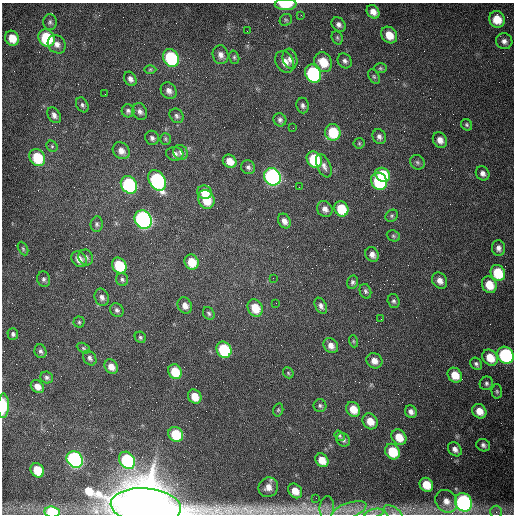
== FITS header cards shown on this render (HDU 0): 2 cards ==
NAXIS1  =                  512 /fastest changing axis
NAXIS2  =                  512 /next to fastest changing axis

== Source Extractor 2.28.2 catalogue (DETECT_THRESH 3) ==
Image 512 x 512 px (HDU 0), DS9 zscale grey, 1 PNG px = 1 image px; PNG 516 x 516 px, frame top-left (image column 1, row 512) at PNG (2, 3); each listed source drawn as its Kron ellipse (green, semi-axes under 4 px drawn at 4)
Background 1540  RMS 24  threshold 72.5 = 3 sigma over >= 5 px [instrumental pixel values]
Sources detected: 146; all 146 listed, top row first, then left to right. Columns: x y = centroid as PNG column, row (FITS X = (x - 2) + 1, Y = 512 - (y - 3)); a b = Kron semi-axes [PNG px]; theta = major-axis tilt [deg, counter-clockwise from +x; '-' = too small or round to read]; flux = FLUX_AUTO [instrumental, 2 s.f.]
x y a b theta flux
286 4 11 5 2 4.0e+04
373 12 7 6 - 1.1e+04
301 15 2 2 - 7.8e+02
497 19 8 7 - 2.5e+04
286 20 6 5 - 2.8e+03
50 22 8 7 - 4.2e+03
339 24 8 6 -47 6.2e+03
247 31 2 2 - 6.2e+02
389 35 9 7 -52 2.4e+04
12 38 8 6 -62 2.6e+04
46 38 9 8 - 1.0e+05
337 38 7 5 -70 2.7e+03
504 41 8 7 - 7.1e+03
57 44 10 8 -45 1.0e+04
221 55 9 8 - 8.8e+03
234 57 7 5 -76 2.6e+03
171 58 9 7 -61 1.3e+05
290 59 10 7 -75 8.7e+03
345 61 8 6 -52 5.4e+03
285 62 11 9 -60 1.3e+04
323 62 10 8 -60 3.4e+04
380 68 6 5 - 2.7e+03
150 69 6 4 1 2.3e+03
313 74 9 8 - 2.0e+05
374 77 8 5 -63 3.1e+03
130 79 8 6 -60 6.4e+03
169 91 9 7 -47 8.4e+03
105 94 2 2 - 8.3e+02
82 105 8 5 -63 4.1e+03
303 105 8 6 -83 4.6e+03
128 111 6 6 - 4.7e+03
140 112 9 7 -61 6.5e+03
54 115 8 6 -58 6.9e+03
177 116 8 6 -48 4.5e+03
280 120 7 6 - 4.8e+03
467 125 6 5 - 2.9e+03
293 128 2 2 - 6.0e+02
333 132 8 7 - 6.1e+04
379 137 7 6 - 5.7e+03
152 138 7 6 - 4.9e+03
165 139 6 5 - 2.5e+03
440 140 8 6 -58 1.0e+04
359 143 5 5 - 2.2e+03
52 146 6 5 - 2.5e+03
121 151 9 7 -46 1.1e+04
181 152 8 7 - 5.7e+03
175 154 8 7 - 6.3e+03
37 158 9 7 -57 6.2e+04
314 159 8 7 - 8.7e+04
230 161 7 6 - 1.8e+04
417 162 8 6 -46 4.0e+03
324 166 12 6 -66 7.9e+03
248 167 7 6 - 5.0e+03
483 173 7 6 - 7.0e+03
383 175 8 6 -39 7.2e+04
272 177 9 8 - 4.4e+05
157 180 11 8 -61 2.6e+05
379 181 9 7 -56 1.3e+05
129 185 9 7 -55 2.0e+05
299 187 2 2 - 1.0e+03
204 192 7 7 - 2.4e+04
206 199 10 8 -67 4.1e+04
325 209 8 7 - 8.4e+03
341 209 8 6 -61 4.7e+04
392 216 7 5 46 3.1e+03
143 219 9 8 - 5.4e+05
284 221 7 6 - 8.5e+03
97 224 8 6 82 4.0e+03
393 236 7 5 -22 2.7e+03
498 248 8 6 -81 7.1e+03
23 249 7 4 -63 2.9e+03
372 254 8 6 -60 9.2e+03
86 257 8 7 - 5.3e+03
79 259 8 7 - 1.3e+04
192 262 8 7 - 3.2e+04
119 265 8 7 - 6.6e+04
498 273 8 7 - 5.6e+04
273 278 2 2 - 7.1e+02
44 279 8 6 -75 4.4e+03
122 279 7 6 - 3.6e+03
440 281 9 7 -54 1.1e+04
352 282 7 5 74 3.9e+03
489 285 8 7 - 2.8e+04
365 291 7 5 -70 3.8e+03
102 297 9 7 -69 6.9e+03
394 301 7 6 - 3.8e+03
276 303 2 2 - 1.1e+03
185 306 8 7 - 1.0e+04
321 306 8 5 -63 6.3e+03
255 308 9 7 -63 3.2e+04
117 310 7 6 - 4.5e+03
209 313 7 5 -55 3.4e+03
381 319 2 2 - 8.3e+02
79 322 5 5 - 2.6e+03
13 334 6 5 - 4.1e+03
140 337 6 5 - 2.8e+03
353 341 6 4 -71 1.8e+03
331 346 8 6 -51 1.1e+04
83 348 7 4 -27 2.3e+03
224 350 8 7 - 1.0e+05
40 351 7 6 - 4.3e+03
505 355 9 7 -54 2.0e+05
90 358 8 6 -56 5.0e+03
490 358 9 7 -46 2.8e+04
374 361 8 7 - 1.2e+04
476 364 7 5 -51 3.9e+03
111 367 8 6 -56 1.4e+04
175 372 8 6 -62 4.3e+04
288 373 6 5 - 2.3e+03
455 375 8 6 -52 2.4e+04
47 377 6 6 - 4.1e+03
486 383 7 6 - 3.9e+03
37 387 7 5 -42 1.2e+04
497 391 7 5 -87 2.9e+03
195 396 7 6 - 2.4e+04
3 406 12 5 89 4.0e+04
320 406 6 6 - 3.6e+03
353 409 8 6 -56 2.4e+04
278 410 7 5 75 2.6e+03
479 411 8 6 -49 1.9e+04
411 412 6 5 - 6.9e+03
370 421 8 7 - 2.0e+04
176 434 8 7 - 6.0e+04
339 436 5 4 - 2.4e+03
399 437 8 7 - 2.6e+04
343 440 7 6 - 4.7e+03
483 445 7 6 - 5.1e+03
455 449 8 6 -47 7.7e+03
392 452 8 7 - 5.0e+04
75 459 9 7 -51 4.1e+05
127 460 9 7 -54 1.5e+05
322 460 7 6 - 2.0e+04
37 470 7 6 - 4.1e+04
426 485 7 6 - 3.2e+04
268 487 10 9 - 1.4e+04
295 491 8 6 -49 1.9e+04
316 498 2 2 - 3.6e+03
446 501 12 10 -54 1.7e+04
463 502 9 8 - 3.5e+05
146 506 35 17 -5 1.4e+07
327 508 11 7 84 9.4e+03
349 511 18 7 19 1.8e+04
52 512 7 5 -6 8.5e+04
496 512 6 6 - 4.4e+03
374 513 10 4 13 4.4e+03
393 513 11 5 -37 6.5e+03
At the frame edge (FLAGS 8, measured only in part): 8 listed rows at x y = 286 4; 505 355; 3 406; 146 506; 349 511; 52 512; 374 513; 393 513